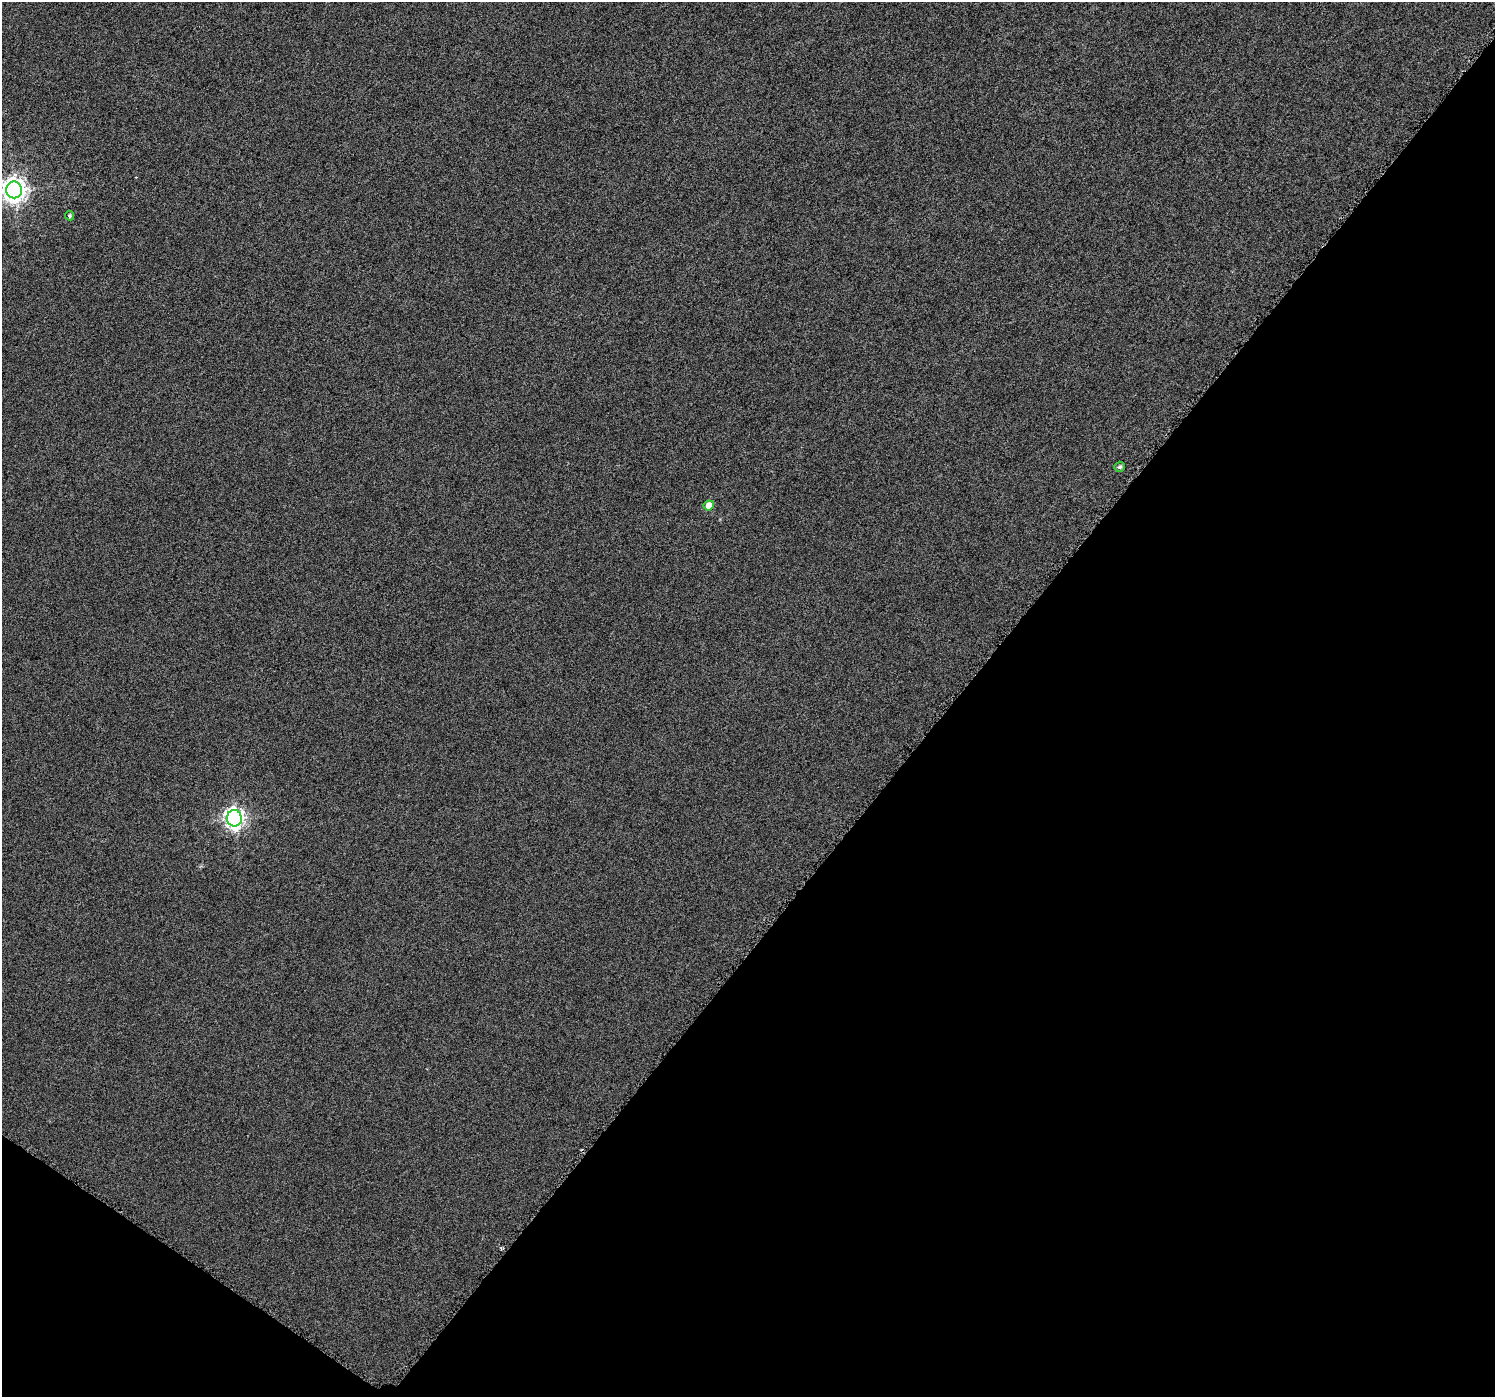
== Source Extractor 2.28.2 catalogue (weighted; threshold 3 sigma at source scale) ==
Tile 15 of 4 x 4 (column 3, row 4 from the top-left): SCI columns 2997-4489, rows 257-1651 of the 5985 x 6026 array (HDU 1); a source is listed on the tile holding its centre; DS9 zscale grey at full resolution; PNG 1497 x 1399 px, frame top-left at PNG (2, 2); each listed source drawn as its Kron ellipse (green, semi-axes under 4 px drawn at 4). Shown black and unused: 39% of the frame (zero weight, under 3 of 6 exposures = <1% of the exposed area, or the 3 px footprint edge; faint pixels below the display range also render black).
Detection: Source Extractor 2.28.2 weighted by HDU 2 'WHT'; one run over the whole footprint, this tile lists its part. Background 0.00113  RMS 0.0038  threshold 0.0154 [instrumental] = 3 sigma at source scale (4.09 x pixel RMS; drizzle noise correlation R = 1.36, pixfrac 0.8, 0.0396/0.0396 arcsec/px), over >= 5 px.
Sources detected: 5; all 5 listed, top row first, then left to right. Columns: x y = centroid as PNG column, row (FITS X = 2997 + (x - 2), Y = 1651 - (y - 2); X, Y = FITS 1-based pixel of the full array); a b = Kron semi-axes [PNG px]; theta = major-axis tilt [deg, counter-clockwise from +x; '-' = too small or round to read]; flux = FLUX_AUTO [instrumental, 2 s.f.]
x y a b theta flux
14 190 8 8 - 290
70 216 5 4 - 0.6
1120 467 5 5 - 0.77
709 505 5 5 - 3.6
234 818 8 7 - 170
Isophote crosses this tile's border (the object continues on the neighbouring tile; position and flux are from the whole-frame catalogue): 1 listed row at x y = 14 190